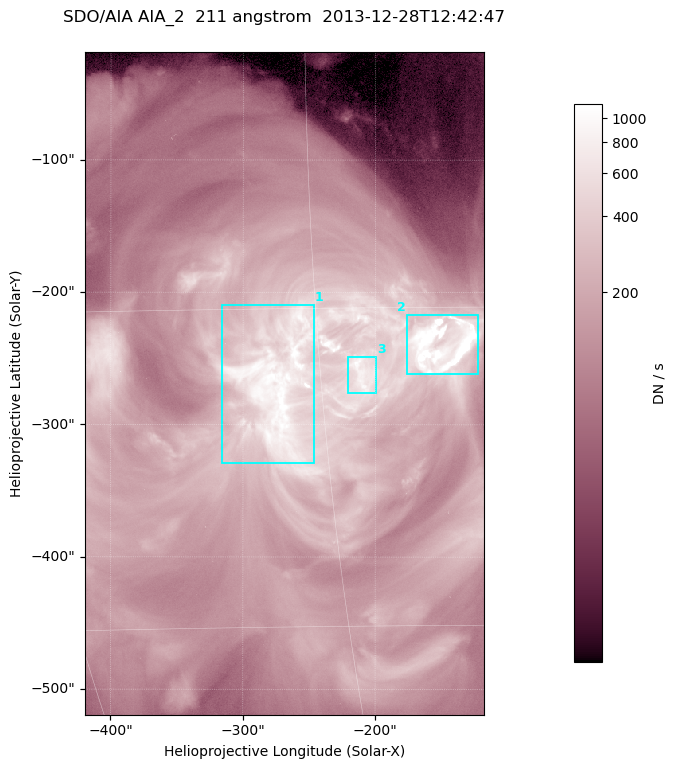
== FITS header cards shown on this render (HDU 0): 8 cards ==
TELESCOP= 'SDO/AIA '
INSTRUME= 'AIA_2   '
WAVELNTH=                  211
WAVEUNIT= 'angstrom'
DATE-OBS= '2013-12-28T12:42:47.63'
CTYPE1  = 'HPLN-TAN'
CTYPE2  = 'HPLT-TAN'
BUNIT   = 'DN / s  '

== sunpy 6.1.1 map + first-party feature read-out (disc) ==
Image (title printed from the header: SDO/AIA AIA_2  211 angstrom  2013-12-28T12:42:47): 501 x 833 px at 0.601 arcsec/px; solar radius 976 arcsec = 1624 px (partial field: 5.0% of the solar disc is inside the frame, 100% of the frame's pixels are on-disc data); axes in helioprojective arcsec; data unit DN / s (BUNIT, on the colour bar)
Orientation: roll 0.0565 deg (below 1 deg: not rotated)
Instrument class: DISC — disc imager (sunpy class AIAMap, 211 A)
Bright regions (active regions / flare kernels): reference = the on-disc median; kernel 5 px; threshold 5 sigma = 515 DN / s over a disc level ~144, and >= 1.15x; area >= 417 px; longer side >= 6 px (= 3.6 arcsec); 3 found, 3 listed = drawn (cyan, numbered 1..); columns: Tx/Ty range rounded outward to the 2 arcsec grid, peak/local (2 s.f.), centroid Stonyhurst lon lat
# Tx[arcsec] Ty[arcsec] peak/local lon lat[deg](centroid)
1 -316..-246 -330..-208 12 -17 -19
2 -176..-122 -262..-216 31 -9 -17
3 -222..-198 -276..-248 7.1 -13 -18